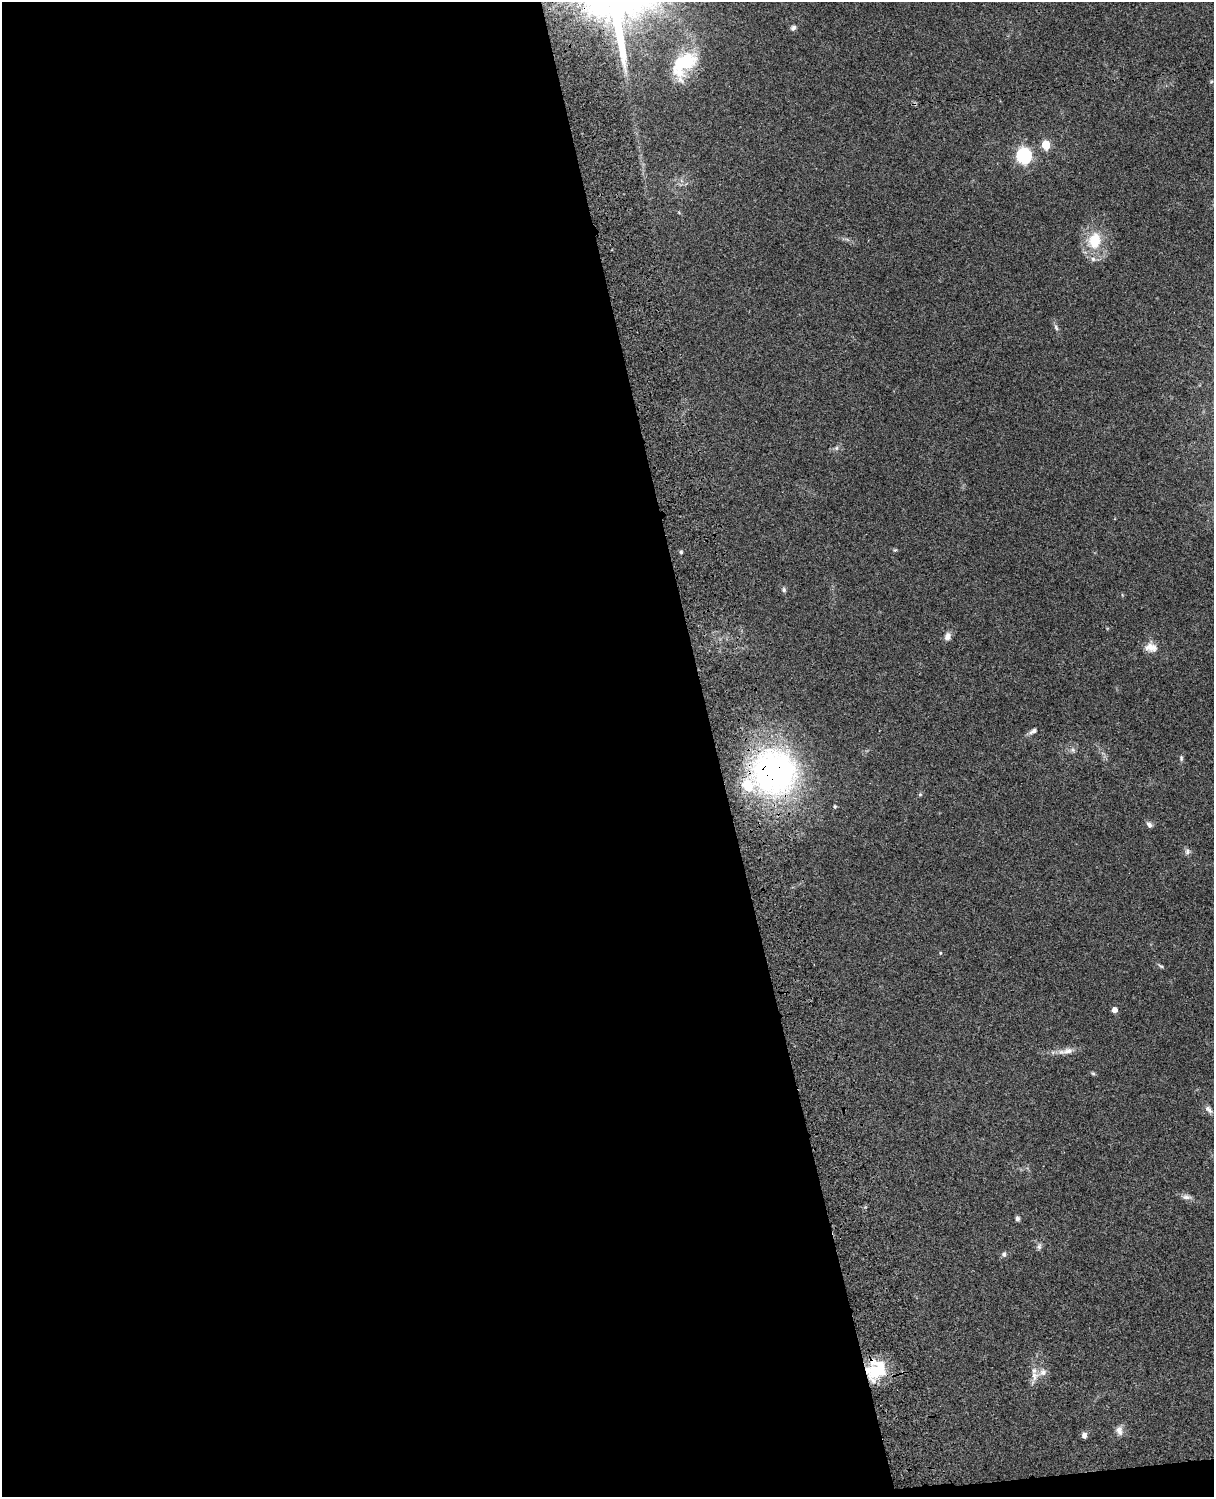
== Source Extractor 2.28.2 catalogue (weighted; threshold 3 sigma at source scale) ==
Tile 9 of 4 x 3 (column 1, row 3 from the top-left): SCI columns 121-1332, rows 279-1773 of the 5086 x 4928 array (HDU 1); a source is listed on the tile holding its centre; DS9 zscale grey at full resolution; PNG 1216 x 1499 px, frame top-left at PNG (2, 2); no overlay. Shown black and unused: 59% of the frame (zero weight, under 3 of 4 exposures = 6% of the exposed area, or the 3 px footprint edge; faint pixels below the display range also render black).
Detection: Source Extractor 2.28.2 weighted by HDU 2 'WHT'; one run over the whole footprint, this tile lists its part. Background 0.0782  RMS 0.0058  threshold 0.026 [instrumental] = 3 sigma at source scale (4.5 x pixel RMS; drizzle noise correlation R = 1.50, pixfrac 1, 0.05/0.05 arcsec/px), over >= 5 px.
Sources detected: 40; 2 inside a brighter object's white glare — not listed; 4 inside a brighter listed object's ellipse — not listed separately; the other 34 listed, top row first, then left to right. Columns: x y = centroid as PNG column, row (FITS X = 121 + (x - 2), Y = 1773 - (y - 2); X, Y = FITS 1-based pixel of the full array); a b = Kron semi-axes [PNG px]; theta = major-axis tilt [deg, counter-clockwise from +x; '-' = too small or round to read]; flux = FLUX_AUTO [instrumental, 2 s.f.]
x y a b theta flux
793 28 7 6 - 1.7
687 62 46 23 63 34
1046 145 5 5 - 23
1024 155 7 6 - 100
1094 240 26 19 73 18
1056 327 10 5 -66 1.5
836 448 6 5 - 1.1
895 550 6 4 19 0.74
681 552 5 4 - 0.93
784 590 7 6 - 1.2
948 636 10 8 67 2.9
1151 647 16 12 -9 5.7
1033 731 11 5 31 2.2
1073 750 7 6 - 1.5
1181 758 8 5 -82 1.1
774 772 36 36 - 220
920 794 5 5 - 0.73
835 806 5 4 - 0.73
1149 824 8 6 -48 2.1
1187 851 9 7 -87 1.7
940 953 5 4 - 0.56
1161 966 7 4 -35 0.94
1114 1010 5 5 - 4.1
1068 1051 18 8 15 4.7
1093 1073 6 5 - 0.85
1208 1109 13 7 -47 2.4
1186 1197 14 7 -7 2.6
1017 1219 6 5 - 1.6
1039 1246 9 6 76 1.7
1004 1254 7 6 - 1.5
876 1371 28 21 16 24
1034 1376 24 10 73 6.3
1119 1431 13 9 -75 3.4
1084 1435 7 5 -83 2.4
Overlapping masked pixels (flux is a lower limit): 2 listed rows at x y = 774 772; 876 1371